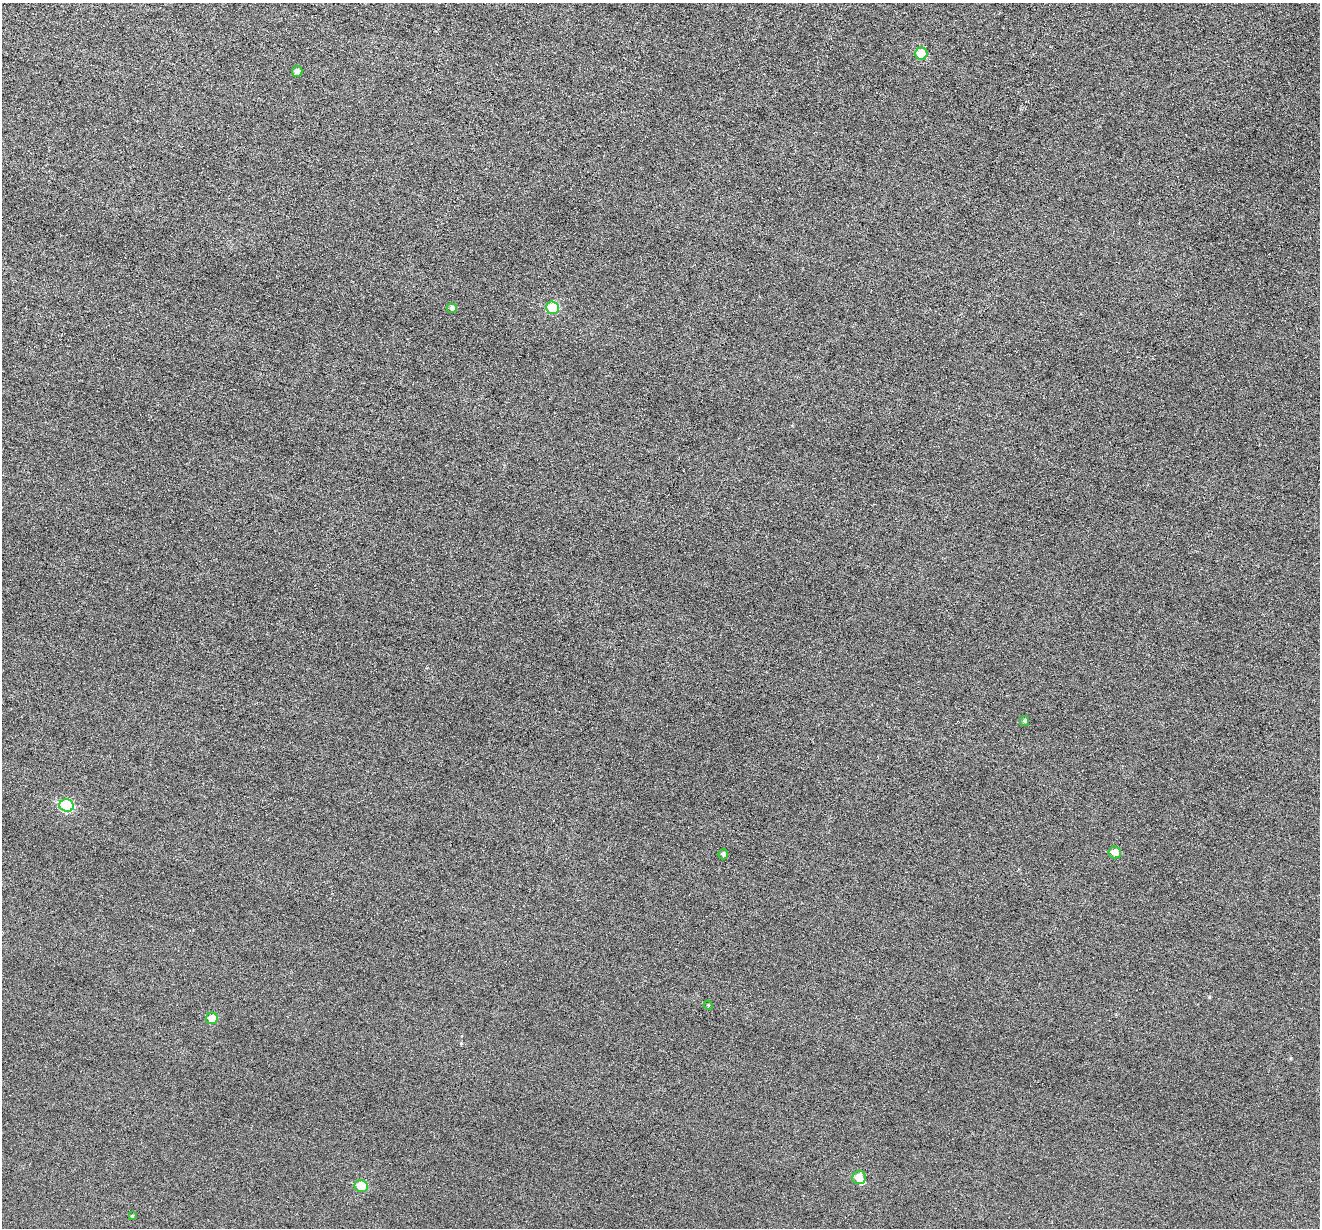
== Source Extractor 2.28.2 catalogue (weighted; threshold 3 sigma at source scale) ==
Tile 10 of 4 x 4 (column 2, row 3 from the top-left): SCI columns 1319-2636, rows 1357-2582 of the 5274 x 5294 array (HDU 1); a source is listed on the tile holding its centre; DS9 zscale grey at full resolution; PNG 1322 x 1230 px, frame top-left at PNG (2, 3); each listed source drawn as its Kron ellipse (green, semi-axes under 4 px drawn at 4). Nothing masked; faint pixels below the display range render black.
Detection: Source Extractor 2.28.2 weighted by HDU 2 'WHT'; one run over the whole footprint, this tile lists its part. Background 0.0399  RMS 0.0054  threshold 0.0222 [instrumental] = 3 sigma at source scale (4.09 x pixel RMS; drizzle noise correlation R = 1.36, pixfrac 0.8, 0.05/0.05 arcsec/px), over >= 5 px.
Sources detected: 14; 1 inside a brighter object's white glare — neither listed nor drawn; the other 13 listed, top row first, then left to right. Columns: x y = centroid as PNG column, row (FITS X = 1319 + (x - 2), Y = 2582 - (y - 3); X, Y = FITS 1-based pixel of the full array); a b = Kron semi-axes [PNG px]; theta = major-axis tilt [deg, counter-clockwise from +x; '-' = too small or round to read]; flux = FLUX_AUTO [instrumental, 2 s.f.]
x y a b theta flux
921 53 6 6 - 11
297 71 5 5 - 2.1
452 308 5 5 - 1.3
553 308 6 6 - 15
1024 721 5 4 - 0.74
67 806 7 6 - 30
1115 852 6 6 - 4
723 854 5 5 - 1.2
708 1005 5 4 - 0.49
212 1018 6 6 - 6.5
859 1178 7 6 - 5.8
361 1186 7 6 - 11
132 1216 4 4 - 0.53